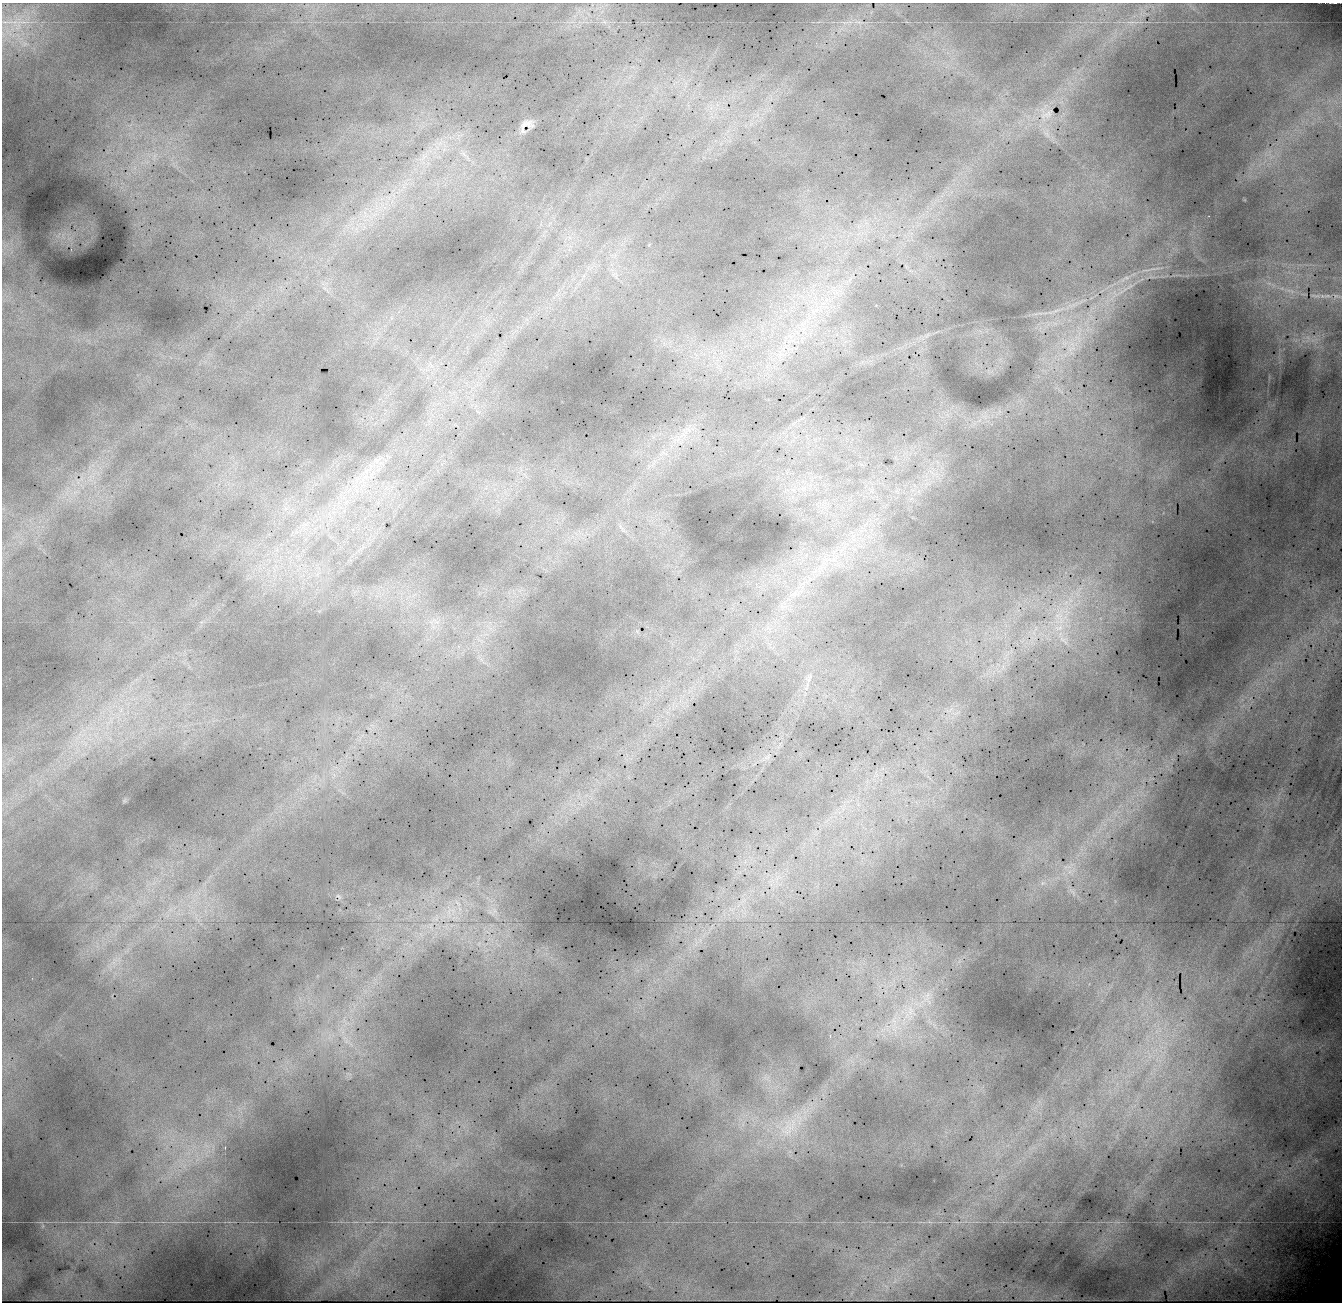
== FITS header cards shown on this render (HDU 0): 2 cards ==
NAXIS1  =                 1340 / Number of columns
NAXIS2  =                 1300 / Number of rows

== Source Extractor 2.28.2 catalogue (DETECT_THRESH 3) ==
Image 1340 x 1300 px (HDU 0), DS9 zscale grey, 1 PNG px = 1 image px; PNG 1344 x 1304 px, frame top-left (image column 1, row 1300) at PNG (2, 3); no overlay
Background 20600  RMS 160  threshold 478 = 3 sigma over >= 5 px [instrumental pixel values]
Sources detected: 41; all 41 listed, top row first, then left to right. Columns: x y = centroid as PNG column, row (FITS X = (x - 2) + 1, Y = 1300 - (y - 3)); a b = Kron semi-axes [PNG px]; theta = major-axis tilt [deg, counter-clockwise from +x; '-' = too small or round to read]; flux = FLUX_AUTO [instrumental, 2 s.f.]
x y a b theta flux
1335 3 3 2 - 9800
858 22 13 5 -13 61000
1131 22 14 2 0 36000
816 43 2 2 - 36000
1046 114 32 26 17 280000
526 124 15 8 11 76000
1047 133 16 9 -67 110000
464 154 15 6 -41 83000
424 157 14 8 52 120000
5 245 14 11 -50 110000
71 249 3 2 - 19000
1153 269 12 3 3 39000
1127 278 9 6 -6 37000
1269 283 7 4 -19 29000
1292 291 8 5 -31 37000
1327 296 10 4 5 31000
813 311 7 4 -73 40000
1056 311 38 5 19 170000
802 324 11 4 77 46000
1071 348 15 6 18 92000
367 471 10 5 45 52000
1061 616 39 26 55 860000
436 621 12 5 -28 59000
1064 640 24 12 -49 250000
808 680 12 7 -55 66000
1043 883 7 6 - 33000
339 896 11 6 -44 32000
458 903 11 3 -40 28000
732 909 10 4 -5 37000
449 911 10 4 -85 39000
696 943 12 4 71 51000
927 995 12 7 57 84000
910 1010 30 16 -85 390000
894 1022 28 8 -80 190000
830 1036 3 2 - 94000
346 1041 7 6 - 47000
789 1127 38 20 54 560000
225 1147 3 2 - 86000
116 1222 11 2 0 24000
43 1226 7 4 89 22000
352 1271 7 6 - 50000
At the frame edge (FLAGS 8, measured only in part): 1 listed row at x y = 1335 3